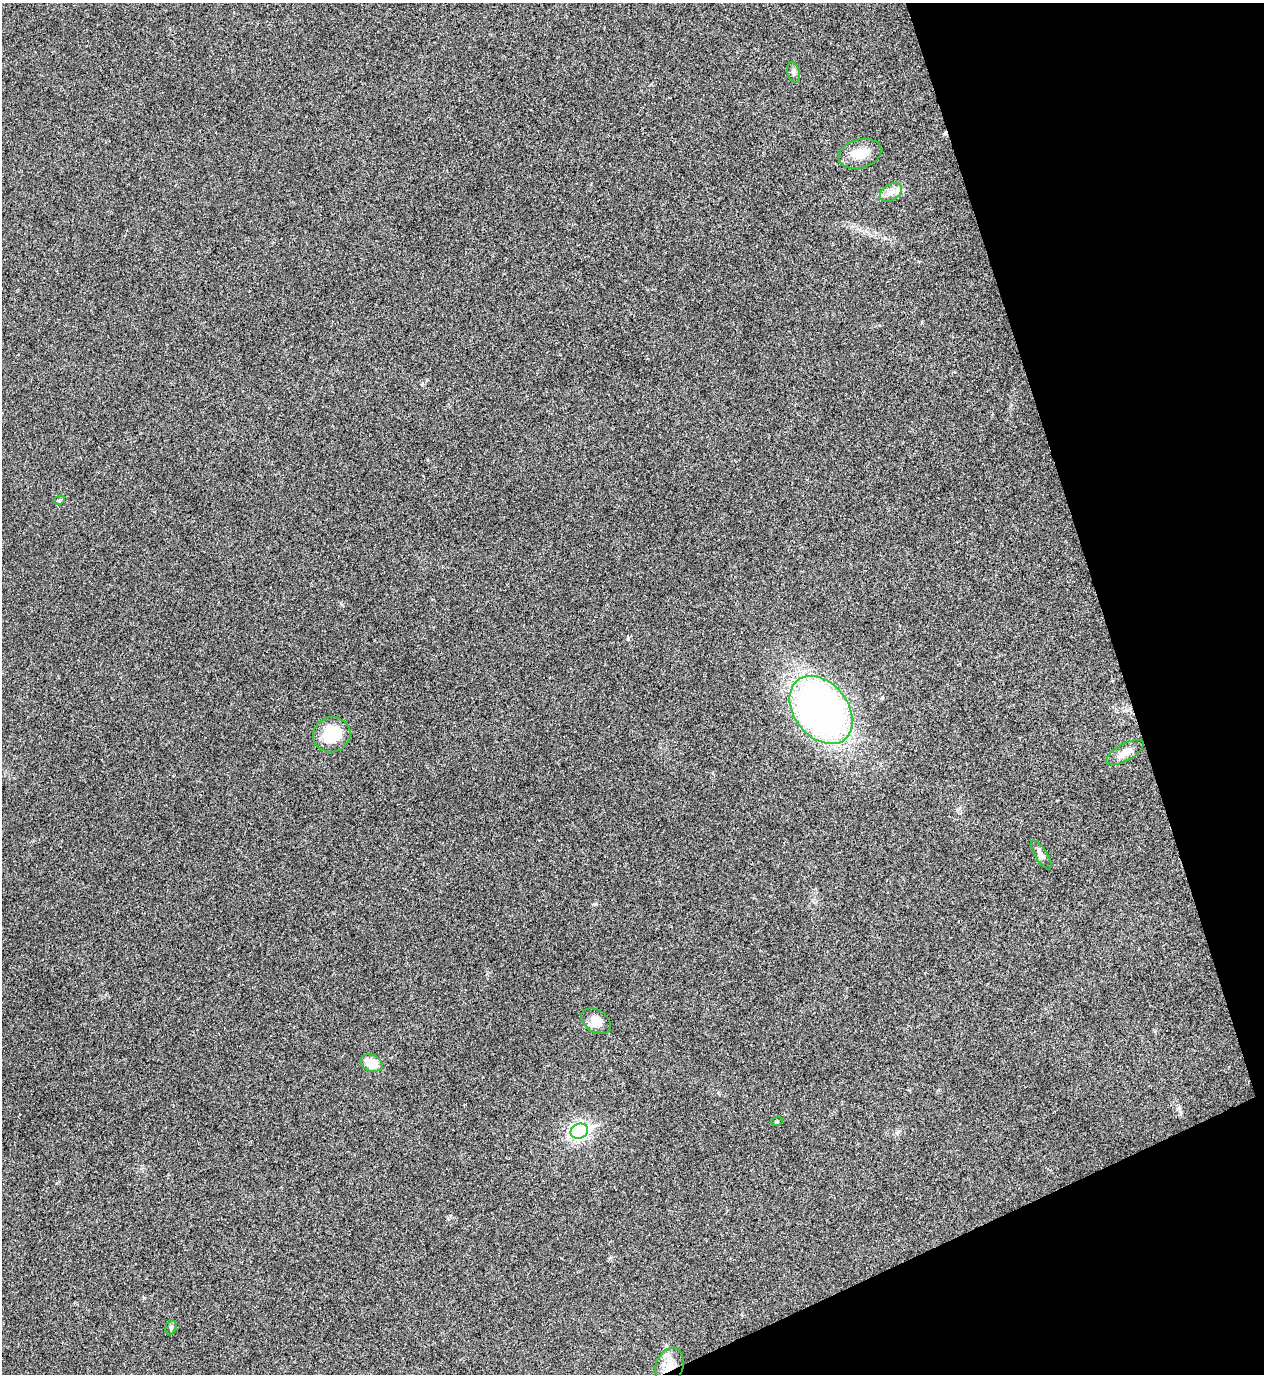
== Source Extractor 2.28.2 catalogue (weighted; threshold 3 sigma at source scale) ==
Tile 12 of 4 x 4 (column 4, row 3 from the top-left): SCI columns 3940-5201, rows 1377-2748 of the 5482 x 5493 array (HDU 1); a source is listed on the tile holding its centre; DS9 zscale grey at full resolution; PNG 1266 x 1376 px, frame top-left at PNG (2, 3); each listed source drawn as its Kron ellipse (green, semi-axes under 4 px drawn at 4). Shown black and unused: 16% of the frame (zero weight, under 3 of 4 exposures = <1% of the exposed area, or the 3 px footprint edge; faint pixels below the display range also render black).
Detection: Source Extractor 2.28.2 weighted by HDU 2 'WHT'; one run over the whole footprint, this tile lists its part. Background 0.0203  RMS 0.0049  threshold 0.0222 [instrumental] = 3 sigma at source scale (4.5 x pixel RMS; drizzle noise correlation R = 1.50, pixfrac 1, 0.05/0.05 arcsec/px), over >= 5 px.
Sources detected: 14; all 14 listed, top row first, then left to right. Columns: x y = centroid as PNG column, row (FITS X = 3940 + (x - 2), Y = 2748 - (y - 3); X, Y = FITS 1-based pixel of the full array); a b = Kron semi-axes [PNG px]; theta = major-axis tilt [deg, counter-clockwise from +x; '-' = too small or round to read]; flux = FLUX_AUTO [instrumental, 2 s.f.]
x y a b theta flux
793 72 10 6 -74 1.4
860 154 22 14 15 8.5
891 192 12 8 33 3.2
59 500 6 4 28 0.6
821 710 38 26 -52 250
332 735 19 17 20 16
1125 753 21 8 29 5.2
1041 855 16 6 -58 2.4
596 1021 16 11 -34 5
371 1063 11 8 -22 9.1
777 1121 6 3 20 0.44
579 1131 9 7 22 150
171 1327 7 5 74 0.97
669 1366 19 13 72 7.9
Overlapping masked pixels (flux is a lower limit): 1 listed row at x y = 669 1366
Unlisted compact peaks at least as high as the median listed source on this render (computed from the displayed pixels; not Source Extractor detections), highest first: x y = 144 1298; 898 1131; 595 904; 882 698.